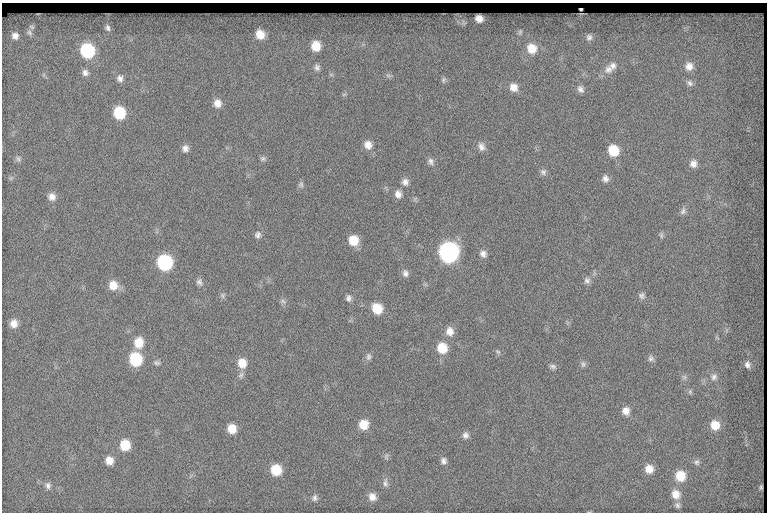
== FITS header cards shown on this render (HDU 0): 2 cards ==
NAXIS1  =                  765
NAXIS2  =                  510

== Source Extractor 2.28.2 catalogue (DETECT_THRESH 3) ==
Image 765 x 510 px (HDU 0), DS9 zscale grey, 1 PNG px = 1 image px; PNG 769 x 514 px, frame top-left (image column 1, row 510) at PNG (2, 3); no overlay
Background 158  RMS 7.1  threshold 21.2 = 3 sigma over >= 5 px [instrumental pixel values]
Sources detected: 95; all 95 listed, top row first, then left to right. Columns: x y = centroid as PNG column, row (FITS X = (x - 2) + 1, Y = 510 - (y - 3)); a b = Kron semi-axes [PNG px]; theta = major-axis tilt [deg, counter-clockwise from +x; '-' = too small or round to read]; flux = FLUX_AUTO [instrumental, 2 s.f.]
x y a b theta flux
581 9 3 2 - 580
479 18 7 6 - 3400
32 27 8 6 -17 910
108 28 9 7 -78 1600
520 32 8 5 80 950
29 33 9 6 -49 1300
260 34 10 9 - 6500
15 36 8 8 - 2600
589 37 8 8 - 1700
316 46 10 9 - 8100
532 48 12 11 - 7700
87 50 10 9 - 39000
613 66 11 9 -88 2500
689 66 11 10 - 4100
317 67 9 7 -83 1700
608 69 13 12 - 3800
85 73 9 8 - 2200
331 74 6 4 -19 680
388 76 9 4 -9 970
120 78 9 8 - 2300
443 80 8 6 78 1000
690 83 10 7 -33 1900
514 87 10 9 - 4300
580 89 10 8 -65 2100
344 94 6 4 19 680
217 103 10 9 - 4200
119 113 10 9 - 20000
368 145 10 9 - 3900
481 147 12 8 -68 2700
185 148 8 8 - 2400
613 150 10 9 - 12000
18 159 9 7 -67 1300
263 159 9 7 16 1200
431 161 9 8 - 1900
693 164 10 9 - 3000
543 172 8 8 - 1600
11 178 6 4 71 740
605 179 9 8 - 2300
405 182 9 8 - 2400
301 184 8 7 - 1300
398 194 10 8 -81 2900
52 197 9 9 - 3100
683 211 10 7 78 1700
258 235 9 8 - 1900
661 235 9 5 -77 940
353 240 10 9 - 8900
448 252 11 10 - 170000
483 254 9 8 - 2300
165 262 10 9 - 53000
405 273 10 8 -73 2000
587 280 9 8 - 1900
199 282 10 8 -69 1800
113 285 11 10 - 6400
222 295 9 5 -82 1100
642 296 9 8 - 1600
349 298 9 7 83 1800
283 301 10 6 -32 1400
377 308 10 9 - 10000
14 323 9 8 - 4300
450 331 11 9 -75 4200
139 343 11 9 87 8500
442 348 10 10 - 11000
498 352 8 5 -40 880
369 357 10 7 89 1500
651 358 9 8 - 1600
135 359 10 9 - 26000
157 363 9 6 -9 1300
242 363 11 9 -74 6800
583 364 9 6 -90 1300
747 365 10 8 -80 2000
553 366 8 5 -13 1400
241 375 10 7 61 1600
684 377 7 7 - 1200
714 377 10 8 67 2300
690 392 7 5 -70 920
626 411 10 9 - 3500
364 424 10 9 - 7500
715 425 10 9 - 7100
232 429 9 8 - 7300
465 435 9 8 - 2000
125 445 10 9 - 11000
386 456 8 6 89 1100
109 460 9 8 - 4700
444 461 8 6 -88 1800
697 462 8 7 - 1400
649 469 9 8 - 5100
276 470 9 9 - 12000
680 476 10 10 - 9700
385 483 12 7 86 2000
48 485 9 7 -83 1800
761 487 4 3 - 680
676 494 11 10 - 5200
372 497 10 8 -60 3600
314 498 9 7 76 1600
677 505 8 6 -50 1300